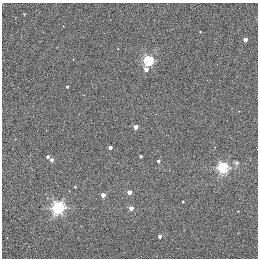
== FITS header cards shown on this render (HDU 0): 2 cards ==
NAXIS1  =                  256 / STANDARD FITS FORMAT
NAXIS2  =                  256 / STANDARD FITS FORMAT

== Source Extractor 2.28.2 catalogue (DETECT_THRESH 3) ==
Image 256 x 256 px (HDU 0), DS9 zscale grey, 1 PNG px = 1 image px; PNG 260 x 260 px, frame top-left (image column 1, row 256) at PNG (2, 3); no overlay
Background 0.328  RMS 4.9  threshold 14.7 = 3 sigma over >= 5 px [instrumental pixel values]
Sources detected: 20; all 20 listed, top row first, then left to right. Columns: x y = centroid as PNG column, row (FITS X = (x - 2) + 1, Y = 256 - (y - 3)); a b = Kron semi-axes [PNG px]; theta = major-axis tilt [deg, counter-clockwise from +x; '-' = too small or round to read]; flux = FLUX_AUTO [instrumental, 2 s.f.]
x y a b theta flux
24 14 3 3 - 230
245 40 3 3 - 2000
148 61 5 5 - 30000
146 69 6 4 -85 1600
67 87 3 3 - 420
136 127 4 3 - 2900
110 147 3 3 - 1200
140 156 3 3 - 430
48 157 3 3 - 920
52 160 4 3 - 1200
158 161 3 3 - 790
236 162 6 5 - 690
223 168 5 5 - 38000
75 187 2 2 - 290
129 192 4 3 - 2500
103 195 4 3 - 2600
58 208 6 5 - 61000
131 208 4 3 - 2500
238 211 2 2 - 210
159 236 3 3 - 1100

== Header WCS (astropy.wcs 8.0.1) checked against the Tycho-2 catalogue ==
Header WCS as astropy/WCSLIB reads it (applying the file's SIP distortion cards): RA---TAN-SIP/DEC--TAN-SIP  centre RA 20:00:38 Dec +22:42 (300.16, +22.70 deg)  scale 1.22 arcsec/px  FOV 5.2' x 5.2'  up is +79 deg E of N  parity normal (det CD < 0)
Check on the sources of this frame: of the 20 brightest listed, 3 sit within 1.5 arcsec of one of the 5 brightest Tycho-2 stars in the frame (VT <= 11.35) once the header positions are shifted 0.51 arcsec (0.40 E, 0.32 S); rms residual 0.26 arcsec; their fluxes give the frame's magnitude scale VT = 19.66 - 2.5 log10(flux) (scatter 0.13 mag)
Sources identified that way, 3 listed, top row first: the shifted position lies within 1.5 arcsec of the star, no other Tycho-2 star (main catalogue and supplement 1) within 3.0 arcsec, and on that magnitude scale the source's flux lands within +1.5 / -3 mag of the star's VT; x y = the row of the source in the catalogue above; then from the Tycho-2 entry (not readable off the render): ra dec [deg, ICRS J2000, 3 dp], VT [Tycho-2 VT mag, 2 dp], TYC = Tycho-2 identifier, HIP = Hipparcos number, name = IAU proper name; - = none
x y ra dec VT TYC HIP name
136 127 300.159 +22.702 11.00 2141-1346-1 - -
75 187 300.142 +22.678 11.35 2141-1182-1 - -
103 195 300.137 +22.687 11.25 2141-1124-1 - -